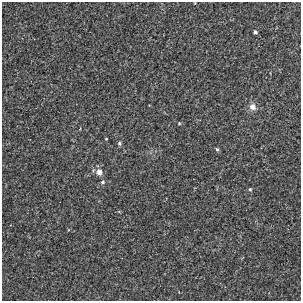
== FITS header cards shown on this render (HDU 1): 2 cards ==
NAXIS1  =                  299
NAXIS2  =                  299

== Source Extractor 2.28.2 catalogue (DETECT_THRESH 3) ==
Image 299 x 299 px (HDU 1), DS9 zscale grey, 1 PNG px = 1 image px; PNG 303 x 303 px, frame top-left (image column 1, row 299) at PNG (2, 2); no overlay
Background -0.00138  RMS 0.0029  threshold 0.0086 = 3 sigma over >= 5 px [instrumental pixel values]
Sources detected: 9; all 9 listed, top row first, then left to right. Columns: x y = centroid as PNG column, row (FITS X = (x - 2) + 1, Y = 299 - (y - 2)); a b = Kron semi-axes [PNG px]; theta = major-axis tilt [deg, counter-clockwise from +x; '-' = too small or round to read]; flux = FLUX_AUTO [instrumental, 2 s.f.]
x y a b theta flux
255 32 4 4 - 0.45
252 107 8 8 - 1.2
179 123 4 4 - 0.18
106 139 4 3 - 0.12
119 143 5 5 - 0.35
217 149 5 4 - 0.29
99 172 6 6 - 1.5
103 182 6 5 - 0.39
250 189 5 4 - 0.28